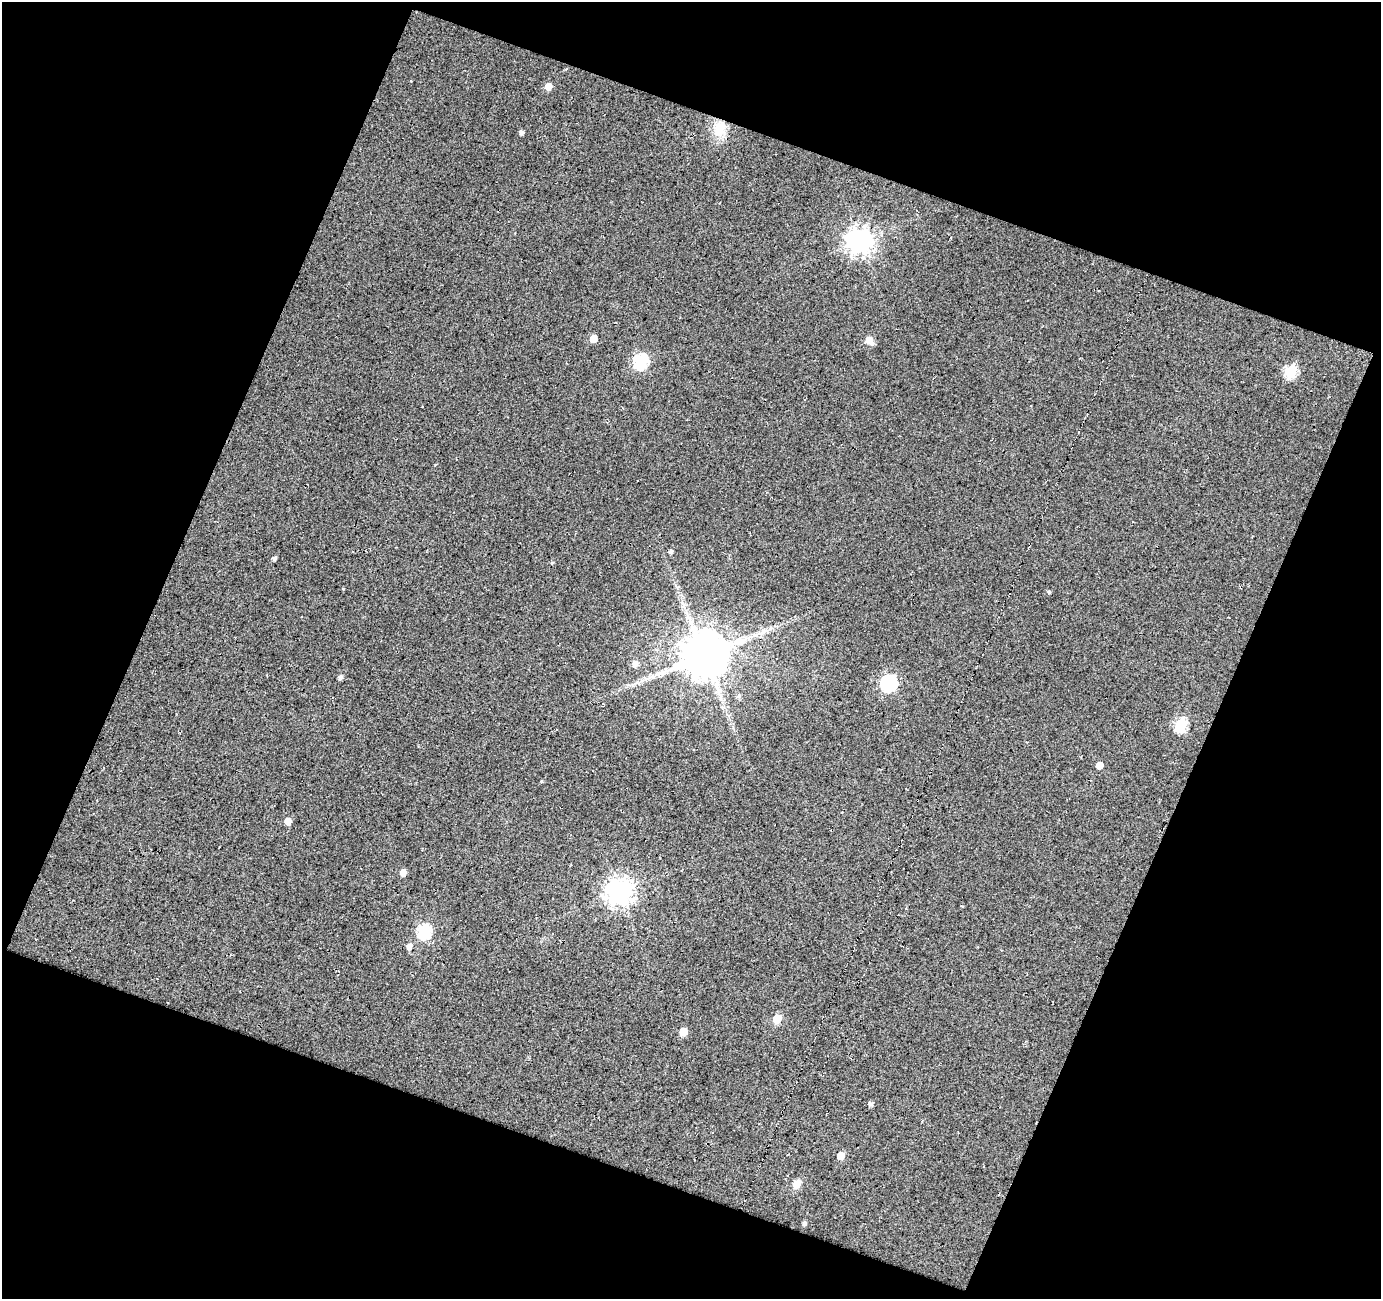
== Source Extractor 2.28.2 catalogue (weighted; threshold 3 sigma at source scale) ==
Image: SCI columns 1-1379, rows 58-1354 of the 1380 x 1409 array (HDU 1 of 3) = the unmasked area's bounding box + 8 px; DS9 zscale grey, full resolution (1 PNG px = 1 image px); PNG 1383 x 1301 px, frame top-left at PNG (2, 2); no overlay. Shown black and unused: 42% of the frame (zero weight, under 3 of 5 exposures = <1% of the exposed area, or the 3 px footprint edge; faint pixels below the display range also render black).
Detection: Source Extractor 2.28.2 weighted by HDU 2 'WHT'. Background 0.0193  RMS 0.015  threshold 0.0696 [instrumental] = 3 sigma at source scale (4.5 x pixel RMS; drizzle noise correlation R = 1.50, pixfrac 1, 0.0396/0.0396 arcsec/px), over >= 5 px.
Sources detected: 32; all 32 listed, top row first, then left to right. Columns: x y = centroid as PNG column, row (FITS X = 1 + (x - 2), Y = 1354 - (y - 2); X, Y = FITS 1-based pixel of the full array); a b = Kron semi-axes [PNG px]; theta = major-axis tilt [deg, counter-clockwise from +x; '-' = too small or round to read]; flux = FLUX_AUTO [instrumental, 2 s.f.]
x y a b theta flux
548 86 6 6 - 14
720 129 22 14 72 30
521 133 4 4 - 5.2
860 241 9 8 - 1400
593 338 5 5 - 19
869 340 9 6 -48 16
641 361 7 6 - 210
1291 371 6 6 - 130
671 552 5 4 - 3.5
274 558 4 4 - 4.5
552 563 4 4 - 1.7
1049 592 4 4 - 2
755 635 6 5 - 3.4
704 655 14 13 - 6000
635 664 6 6 - 6.9
340 677 5 5 - 4.7
889 683 7 7 - 330
738 696 6 5 - 2.8
1181 725 7 6 - 160
1099 765 5 5 - 14
541 781 4 3 - 1.5
288 821 5 5 - 14
403 872 6 5 - 10
619 892 9 8 - 1500
424 931 7 6 - 220
409 947 6 5 - 7.8
777 1019 6 5 - 46
683 1031 5 5 - 28
870 1104 6 5 - 3.9
841 1156 5 5 - 20
796 1184 8 7 - 16
804 1223 5 4 - 3.9
Unlisted compact peaks at least as high as the median listed source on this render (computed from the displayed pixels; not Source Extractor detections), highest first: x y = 343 589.